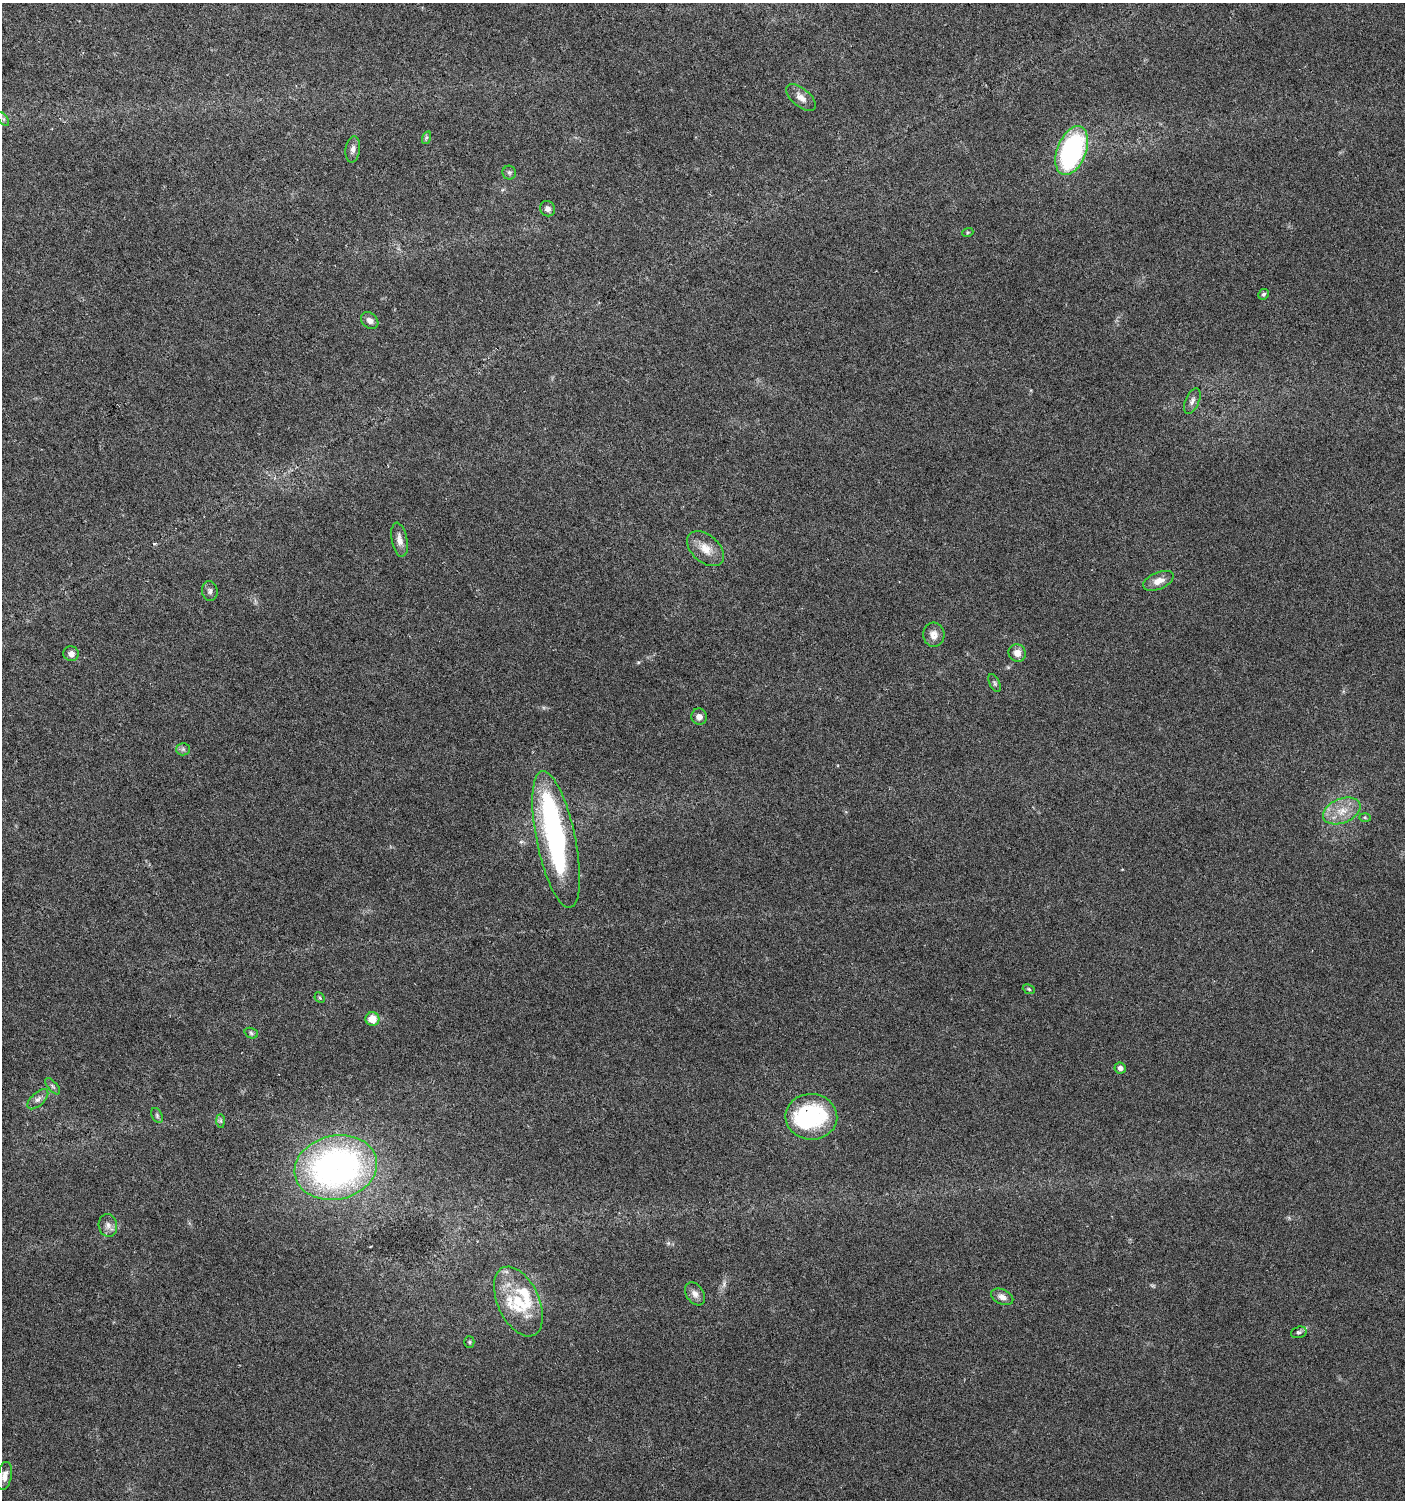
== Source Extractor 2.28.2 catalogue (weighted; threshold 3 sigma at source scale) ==
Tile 11 of 4 x 4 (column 3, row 3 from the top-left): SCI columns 3049-4451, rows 1501-2998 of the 6029 x 6005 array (HDU 1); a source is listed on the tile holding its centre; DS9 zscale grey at full resolution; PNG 1407 x 1502 px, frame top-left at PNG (2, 3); each listed source drawn as its Kron ellipse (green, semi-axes under 4 px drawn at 4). Shown black and unused: <1% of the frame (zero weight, under 5 of 9 exposures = <1% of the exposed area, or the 3 px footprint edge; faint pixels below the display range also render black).
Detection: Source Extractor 2.28.2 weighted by HDU 2 'WHT'; one run over the whole footprint, this tile lists its part. Background 0.0353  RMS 0.0025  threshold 0.0101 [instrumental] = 3 sigma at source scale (4.09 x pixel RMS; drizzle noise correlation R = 1.36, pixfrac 0.8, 0.0396/0.0396 arcsec/px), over >= 5 px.
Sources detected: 49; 1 too faint to see at this stretch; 4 inside a brighter object's white glare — neither listed nor drawn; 2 inside a brighter listed object's ellipse — not listed separately; the other 42 listed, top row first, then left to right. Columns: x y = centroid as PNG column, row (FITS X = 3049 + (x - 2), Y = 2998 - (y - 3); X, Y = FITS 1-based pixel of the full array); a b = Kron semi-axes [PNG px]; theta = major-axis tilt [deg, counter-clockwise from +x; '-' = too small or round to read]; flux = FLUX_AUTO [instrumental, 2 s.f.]
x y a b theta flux
801 98 18 9 -40 1.9
3 119 8 4 -52 0.49
426 138 6 4 71 0.36
353 149 13 7 82 1.1
1072 151 26 14 69 44
509 173 7 6 - 0.54
548 209 8 7 - 0.96
968 232 5 3 - 0.27
1264 294 6 5 - 0.48
370 320 9 7 -42 1.1
1192 401 13 7 66 1
399 540 17 8 -79 1.7
705 549 21 13 -41 3.5
1158 581 16 8 23 2.2
210 591 10 8 -78 0.86
934 635 12 10 -85 1.9
1017 653 9 8 - 1.9
71 654 7 7 - 1.4
995 683 9 5 -64 0.52
699 717 8 8 - 1.4
183 749 6 6 - 0.59
1342 811 19 12 21 4.1
1365 817 6 4 -2 0.29
556 839 70 19 -78 45
1029 989 6 4 -23 0.33
320 998 6 4 -46 0.29
372 1019 7 6 - 3.4
251 1033 7 5 -20 0.44
1120 1068 6 5 - 0.87
53 1086 10 5 -49 0.51
38 1099 13 6 43 1.1
157 1115 8 5 -64 0.45
811 1117 26 23 -2 26
221 1121 7 4 -90 0.41
336 1168 42 32 13 87
108 1225 11 9 -79 1.2
695 1294 12 8 -57 1.4
1002 1297 12 7 -24 1.4
518 1301 37 20 -65 11
1299 1332 8 5 16 0.54
469 1342 5 5 - 0.31
4 1476 14 7 79 1.6